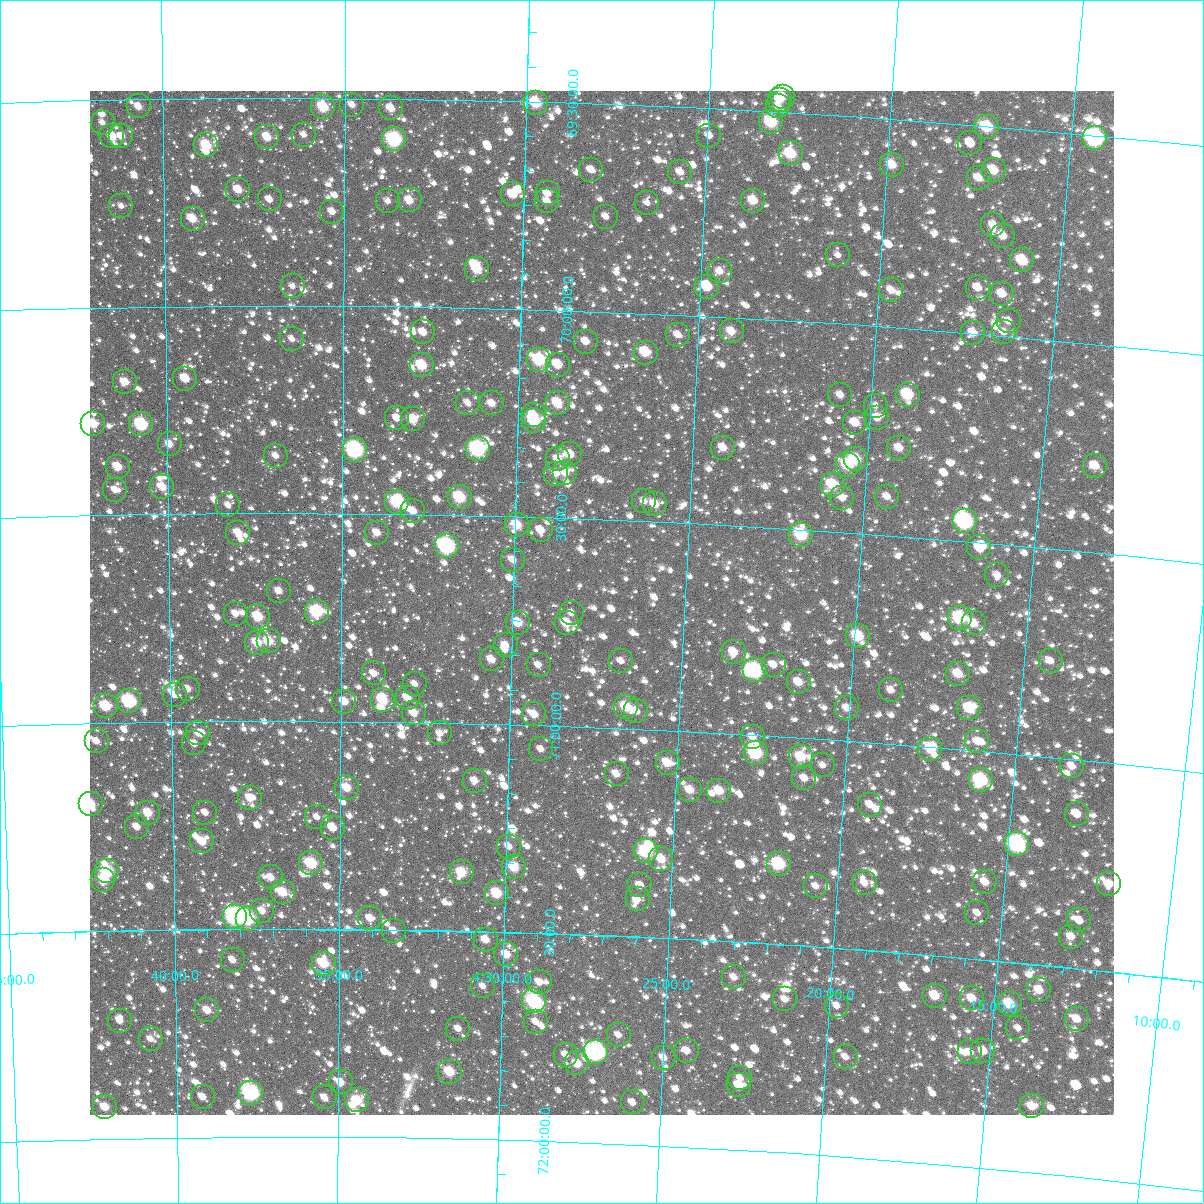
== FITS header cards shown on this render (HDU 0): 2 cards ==
NAXIS1  =                 1024
NAXIS2  =                 1024

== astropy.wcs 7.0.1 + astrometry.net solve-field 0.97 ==
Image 1024 x 1024 px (HDU 0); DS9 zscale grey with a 90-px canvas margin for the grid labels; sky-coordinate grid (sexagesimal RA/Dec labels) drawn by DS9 from the SOLVED WCS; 249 Tycho-2 reference stars matched to detected sources circled (green)
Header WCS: RA---TAN-SIP/DEC--TAN-SIP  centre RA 04:27:25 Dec +70:42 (66.86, +70.70 deg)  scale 8.66 arcsec/px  FOV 147.8' x 147.9'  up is +178 deg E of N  parity flipped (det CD > 0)
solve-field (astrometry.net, Tycho-2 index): VERIFIED the header's WCS against the Tycho-2 star catalogue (verified at 6 index scales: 16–249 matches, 0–1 conflicts across passes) and refined it, rather than solving blind
Solved WCS: RA---TAN-SIP/DEC--TAN-SIP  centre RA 04:27:25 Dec +70:42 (66.86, +70.70 deg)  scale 8.66 arcsec/px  FOV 147.9' x 147.9'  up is +178 deg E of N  parity flipped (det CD > 0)
The solver's refit moves the header's centre by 0.31 arcsec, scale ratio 1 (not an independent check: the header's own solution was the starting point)
Tycho-2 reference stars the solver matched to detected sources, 249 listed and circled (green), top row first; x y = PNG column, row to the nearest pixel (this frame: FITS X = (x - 90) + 1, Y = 1024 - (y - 91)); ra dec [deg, ICRS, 3 dp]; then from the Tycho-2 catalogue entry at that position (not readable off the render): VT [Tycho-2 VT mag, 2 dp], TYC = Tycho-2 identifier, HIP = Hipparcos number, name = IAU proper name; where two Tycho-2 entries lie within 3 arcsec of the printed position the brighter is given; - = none
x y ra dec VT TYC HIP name
783 97 65.743 +69.463 10.92 4332-1756-1 - -
780 100 65.763 +69.472 11.15 4332-1748-1 - -
536 103 67.435 +69.504 9.65 4333-14-1 - -
352 105 68.697 +69.516 11.58 4333-33-1 - -
139 106 70.166 +69.518 11.12 4333-100-1 - -
778 106 65.774 +69.487 11.59 4332-1782-1 - -
323 107 68.896 +69.523 9.61 4333-1-1 - -
391 108 68.430 +69.524 11.00 4333-189-1 - -
771 122 65.813 +69.525 9.09 4332-1774-1 - -
103 123 70.416 +69.556 11.90 4333-1118-1 - -
987 127 64.331 +69.502 9.32 4332-1755-1 19998 -
304 135 69.031 +69.589 11.41 4333-682-1 - -
112 136 70.352 +69.589 10.39 4333-937-1 - -
121 136 70.289 +69.589 11.50 4333-1095-1 - -
709 136 66.235 +69.566 11.48 4333-979-1 - -
267 137 69.282 +69.595 10.47 4333-1054-1 - -
1095 138 63.585 +69.507 7.47 4332-696-1 19770 -
394 139 68.406 +69.598 8.24 4333-1267-1 - -
970 143 64.436 +69.545 11.08 4332-1868-1 - -
206 145 69.703 +69.613 9.69 4333-1203-1 - -
791 153 65.669 +69.599 9.52 4332-1844-1 - -
892 165 64.964 +69.610 10.49 4332-1880-1 - -
591 170 67.039 +69.661 11.17 4333-1277-1 - -
994 170 64.263 +69.605 10.18 4332-288-1 - -
680 172 66.423 +69.657 11.06 4333-887-1 - -
979 178 64.362 +69.627 10.84 4332-1820-1 - -
238 190 69.484 +69.721 10.70 4333-851-1 - -
548 193 67.337 +69.720 11.69 4333-743-1 - -
513 194 67.576 +69.725 10.46 4333-1148-1 - -
270 199 69.267 +69.745 11.50 4333-1110-1 - -
410 200 68.294 +69.744 10.57 4333-1225-1 - -
388 201 68.446 +69.747 11.70 4333-1209-1 - -
547 201 67.336 +69.740 11.20 4333-1126-1 - -
753 201 65.907 +69.717 10.29 4332-1890-1 - -
647 203 66.643 +69.735 12.07 4333-700-1 - -
121 206 70.299 +69.757 12.02 4333-1098-1 - -
332 212 68.832 +69.774 11.56 4333-1099-1 - -
606 217 66.926 +69.772 11.51 4333-1115-1 - -
193 219 69.803 +69.790 10.33 4333-984-1 - -
993 225 64.233 +69.737 11.83 4332-139-1 - -
1003 236 64.160 +69.761 10.91 4332-529-1 - -
838 255 65.298 +69.836 12.17 4332-2003-1 - -
1022 260 64.013 +69.816 11.07 4332-957-2 - -
477 269 67.815 +69.906 9.63 4333-426-1 - -
720 271 66.115 +69.891 11.27 4333-660-1 - -
293 286 69.106 +69.953 11.81 4333-626-1 - -
707 287 66.199 +69.929 10.12 4333-563-1 - -
978 288 64.306 +69.890 10.99 4332-393-1 - -
891 290 64.908 +69.912 11.47 4332-1978-1 - -
1002 294 64.132 +69.900 10.76 4332-106-1 - -
1009 321 64.072 +69.964 11.54 4332-847-1 - -
732 331 66.012 +70.034 10.53 4333-744-1 - -
423 332 68.184 +70.062 10.96 4333-1228-1 - -
1004 332 64.100 +69.991 11.33 4332-305-1 - -
973 333 64.312 +69.999 10.86 4332-610-1 - -
678 335 66.388 +70.048 11.96 4333-313-1 - -
292 339 69.111 +70.080 11.48 4333-384-1 - -
586 342 67.036 +70.074 11.20 4333-916-1 - -
646 353 66.610 +70.095 9.82 4333-1071-1 20724 -
539 360 67.360 +70.121 8.94 4333-676-1 - -
422 365 68.192 +70.141 9.49 4333-1119-1 - -
558 365 67.226 +70.131 10.45 4333-1281-1 - -
185 379 69.866 +70.174 10.24 4333-634-1 - -
125 382 70.297 +70.180 10.43 4333-862-1 - -
840 395 65.217 +70.171 11.45 4332-1919-1 - -
908 395 64.741 +70.159 9.40 4332-1869-1 20129 -
468 403 67.860 +70.229 11.54 4333-1202-1 - -
492 403 67.688 +70.229 10.78 4333-541-1 - -
558 403 67.221 +70.223 9.96 4333-285-1 - -
876 406 64.962 +70.191 11.92 4332-1827-1 - -
534 415 67.389 +70.254 10.80 4333-688-1 - -
397 418 68.361 +70.269 11.10 4333-1240-1 - -
877 418 64.945 +70.220 11.50 4332-1939-1 - -
413 419 68.249 +70.271 10.14 4333-1050-1 - -
534 421 67.383 +70.269 9.38 4333-586-1 - -
855 423 65.098 +70.236 10.62 4332-1980-1 - -
93 424 70.526 +70.279 9.90 4333-1220-1 - -
141 424 70.184 +70.283 8.60 4333-730-1 - -
170 444 69.985 +70.332 10.93 4333-564-1 - -
723 448 66.029 +70.314 10.85 4333-377-1 - -
899 448 64.773 +70.289 10.89 4332-1915-1 - -
478 449 67.782 +70.339 7.90 4333-1047-1 21083 -
355 450 68.660 +70.346 7.94 4333-567-1 21325 -
570 454 67.121 +70.345 10.45 4333-1017-1 - -
276 456 69.225 +70.361 11.13 4333-757-1 - -
558 459 67.203 +70.359 10.74 4333-919-1 - -
856 459 65.079 +70.324 9.53 4332-1930-1 - -
848 465 65.134 +70.338 9.57 4332-1821-1 - -
1095 466 63.371 +70.292 10.99 4332-1391-1 - -
118 467 70.358 +70.384 10.32 4333-934-1 - -
565 473 67.149 +70.392 11.15 4333-451-1 - -
556 474 67.215 +70.393 11.33 4333-508-1 - -
833 485 65.227 +70.388 10.36 4332-1865-2 - -
162 487 70.042 +70.434 10.54 4333-416-1 - -
115 490 70.381 +70.440 11.19 4333-936-1 - -
460 497 67.903 +70.457 9.12 4333-1183-1 - -
887 497 64.835 +70.408 11.33 4332-1955-1 - -
842 498 65.156 +70.417 10.95 4332-1935-1 - -
644 501 66.576 +70.452 11.98 4333-717-1 - -
397 502 68.352 +70.470 8.98 4333-381-1 - -
655 504 66.497 +70.458 10.60 4333-989-1 - -
228 505 69.569 +70.480 11.96 4333-524-1 - -
413 511 68.237 +70.492 10.89 4333-1120-1 - -
965 521 64.266 +70.452 7.69 4332-1286-1 - -
517 525 67.485 +70.519 10.21 4333-838-1 - -
541 530 67.311 +70.531 10.83 4333-355-1 - -
238 533 69.498 +70.547 10.59 4333-396-1 - -
377 533 68.496 +70.545 10.80 4333-369-1 - -
801 535 65.433 +70.513 9.15 4332-1934-1 - -
447 546 67.988 +70.576 7.77 4333-423-1 21142 -
979 547 64.146 +70.513 10.89 4332-1046-1 - -
513 560 67.508 +70.604 11.12 4333-733-1 - -
997 575 64.000 +70.576 11.40 4332-1611-1 - -
279 591 69.202 +70.687 11.16 4333-723-1 - -
317 612 68.930 +70.736 8.85 4333-390-1 - -
572 613 67.070 +70.728 11.55 4333-1194-1 - -
236 614 69.520 +70.741 11.40 4333-1222-1 - -
258 617 69.357 +70.748 9.72 4333-1173-1 - -
960 618 64.244 +70.685 8.87 4332-968-1 19973 -
518 623 67.458 +70.755 10.12 4333-1006-1 - -
567 623 67.105 +70.751 10.33 4333-952-1 - -
974 623 64.142 +70.696 10.52 4332-866-1 - -
858 636 64.973 +70.747 9.37 4332-1916-1 - -
269 641 69.278 +70.807 10.10 4333-441-1 - -
257 643 69.363 +70.811 9.98 4333-1142-1 - -
506 645 67.545 +70.810 10.91 4333-843-1 - -
734 652 65.874 +70.804 10.76 4332-2008-1 - -
492 659 67.645 +70.845 10.69 4333-643-1 - -
621 661 66.694 +70.839 11.65 4333-1007-1 - -
1051 661 63.559 +70.770 11.54 4332-398-1 - -
539 665 67.299 +70.856 11.47 4333-435-1 - -
774 665 65.578 +70.830 11.24 4332-1979-1 - -
755 670 65.714 +70.845 8.23 4332-1907-1 20448 -
374 673 68.506 +70.884 11.39 4333-949-1 - -
958 674 64.223 +70.820 10.27 4332-1325-1 - -
799 682 65.385 +70.868 10.50 4332-2006-1 - -
415 684 68.205 +70.908 11.27 4333-738-1 - -
188 689 69.874 +70.921 11.32 4333-329-1 - -
891 690 64.704 +70.871 11.74 4332-1522-1 - -
175 695 69.973 +70.935 11.74 4333-1135-1 - -
408 698 68.257 +70.941 10.64 4333-714-1 - -
383 700 68.440 +70.947 9.67 4333-348-1 - -
129 701 70.307 +70.949 8.34 4333-311-1 - -
344 702 68.721 +70.952 10.53 4333-648-1 - -
106 706 70.483 +70.959 9.37 4333-849-1 - -
626 707 66.644 +70.948 9.69 4333-504-1 - -
847 708 65.019 +70.922 10.94 4332-1982-1 - -
969 708 64.121 +70.900 9.80 4332-1341-1 - -
636 711 66.570 +70.958 11.29 4333-633-1 - -
414 713 68.210 +70.977 10.70 4333-462-1 - -
534 714 67.319 +70.975 10.72 4333-594-1 - -
198 733 69.803 +71.028 11.86 4333-405-1 - -
440 733 68.013 +71.026 11.34 4333-565-1 - -
753 737 65.699 +71.005 11.24 4332-1905-1 - -
97 741 70.554 +71.043 11.15 4333-389-1 - -
977 741 64.042 +70.978 11.07 4332-1321-1 - -
194 743 69.831 +71.053 11.04 4333-1013-1 - -
541 749 67.262 +71.058 11.53 4333-1217-1 - -
930 749 64.384 +71.005 10.27 4332-1480-1 - -
756 753 65.671 +71.045 8.87 4332-2011-1 20437 -
801 757 65.335 +71.046 9.80 4332-1908-1 - -
668 763 66.319 +71.079 10.35 4333-433-1 - -
823 765 65.169 +71.063 11.35 4332-2010-1 - -
1072 766 63.329 +71.017 11.19 4332-1337-1 - -
617 774 66.694 +71.111 11.01 4333-392-1 - -
804 778 65.299 +71.098 11.10 4332-1813-1 - -
981 780 63.991 +71.071 8.53 4332-1150-1 - -
475 781 67.747 +71.138 11.03 4333-600-1 - -
347 788 68.700 +71.160 10.46 4333-428-1 - -
690 790 66.143 +71.141 10.47 4333-479-1 - -
719 791 65.925 +71.140 10.21 4332-1940-1 - -
250 798 69.420 +71.185 10.65 4333-588-1 - -
91 804 70.611 +71.194 9.80 4333-492-1 - -
870 805 64.798 +71.150 11.34 4332-1510-1 - -
148 813 70.183 +71.218 10.18 4333-431-1 - -
205 813 69.754 +71.219 11.47 4333-742-1 - -
1077 814 63.259 +71.131 10.64 4332-1414-1 - -
317 817 68.920 +71.231 11.97 4333-716-1 - -
137 827 70.267 +71.251 10.98 4337-596-1 - -
333 828 68.802 +71.256 10.66 4337-780-1 - -
202 841 69.783 +71.288 10.21 4337-690-1 - -
1017 844 63.682 +71.215 8.04 4332-1505-1 19802 -
509 847 67.479 +71.294 11.55 4337-813-1 - -
646 851 66.450 +71.294 8.91 4337-790-1 - -
661 859 66.333 +71.310 10.24 4337-562-1 - -
311 863 68.961 +71.342 9.14 4337-945-1 21419 -
779 864 65.450 +71.307 8.76 4336-2226-1 20377 -
514 867 67.436 +71.344 9.76 4337-684-1 - -
107 871 70.496 +71.357 9.00 4337-787-1 - -
462 872 67.829 +71.360 9.66 4337-808-1 - -
271 877 69.267 +71.376 10.80 4337-795-1 - -
103 880 70.529 +71.378 9.80 4337-874-1 - -
985 882 63.895 +71.314 10.87 4336-745-1 - -
865 883 64.798 +71.339 11.60 4336-217-1 - -
1109 884 62.971 +71.291 11.06 4336-427-1 - -
640 885 66.481 +71.376 11.00 4337-490-1 - -
816 886 65.161 +71.355 11.54 4336-241-1 - -
283 892 69.177 +71.412 9.99 4337-728-1 - -
497 893 67.562 +71.408 9.50 4337-308-1 - -
638 899 66.497 +71.410 11.58 4337-491-1 - -
262 911 69.332 +71.457 11.00 4337-422-1 - -
977 913 63.932 +71.390 12.15 4336-387-1 - -
235 917 69.537 +71.470 7.67 4337-854-1 21587 -
370 918 68.515 +71.473 11.34 4337-926-1 - -
248 919 69.441 +71.475 8.50 4337-613-1 - -
1079 920 63.162 +71.385 11.02 4336-1245-1 - -
394 931 68.334 +71.503 11.37 4337-330-1 - -
1071 937 63.209 +71.426 11.17 4336-147-1 - -
486 940 67.635 +71.520 10.90 4337-875-1 - -
506 954 67.475 +71.554 10.47 4337-722-1 - -
233 960 69.557 +71.574 10.99 4337-532-1 - -
324 964 68.862 +71.583 9.84 4337-656-1 - -
734 977 65.738 +71.586 11.22 4336-2267-1 - -
540 982 67.217 +71.618 10.94 4337-641-1 - -
483 986 67.647 +71.632 11.94 4337-271-1 - -
1039 990 63.414 +71.561 10.66 4336-903-1 - -
935 996 64.200 +71.596 10.16 4336-1127-1 - -
972 998 63.917 +71.596 10.60 4336-759-1 - -
785 999 65.340 +71.631 10.97 4336-2250-1 - -
534 1001 67.256 +71.664 8.48 4337-401-1 20918 -
1010 1004 63.629 +71.600 9.83 4336-183-1 - -
837 1006 64.941 +71.638 12.02 4336-1315-1 - -
207 1010 69.755 +71.695 10.65 4337-620-1 - -
1077 1019 63.106 +71.621 10.92 4336-993-1 - -
120 1021 70.425 +71.717 11.22 4337-642-1 - -
536 1022 67.237 +71.715 11.62 4337-346-1 - -
1018 1028 63.546 +71.656 12.15 4336-257-1 - -
458 1029 67.829 +71.736 11.30 4337-951-1 - -
619 1035 66.597 +71.738 11.30 4337-557-1 - -
151 1039 70.193 +71.762 11.23 4337-292-1 - -
687 1051 66.068 +71.769 10.97 4337-679-1 - -
983 1051 63.795 +71.720 10.74 4336-793-1 - -
596 1052 66.765 +71.781 7.58 4337-931-1 20779 -
970 1052 63.898 +71.724 11.38 4336-761-1 - -
566 1055 66.998 +71.790 11.85 4337-131-1 - -
846 1057 64.846 +71.760 12.02 4336-1331-1 - -
664 1058 66.243 +71.788 11.44 4337-398-1 - -
577 1063 66.907 +71.811 10.44 4337-410-1 - -
450 1072 67.888 +71.839 9.67 4337-902-1 - -
740 1078 65.645 +71.827 11.99 4336-2254-1 - -
341 1082 68.728 +71.869 10.78 4337-744-1 - -
739 1085 65.652 +71.844 11.09 4336-2269-1 - -
251 1093 69.425 +71.894 7.93 4337-942-1 21555 -
203 1097 69.797 +71.903 11.42 4337-918-1 - -
325 1097 68.853 +71.905 11.18 4337-655-1 - -
357 1100 68.600 +71.911 9.86 4337-119-1 - -
633 1102 66.467 +71.899 11.34 4337-922-1 - -
1032 1106 63.385 +71.841 10.44 4336-1363-1 - -
105 1107 70.555 +71.923 10.25 4337-648-1 - -